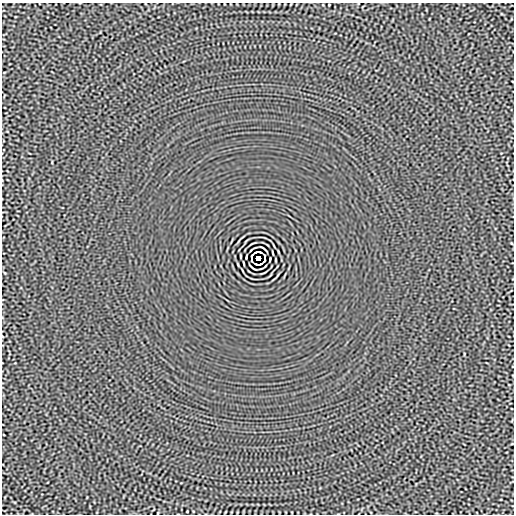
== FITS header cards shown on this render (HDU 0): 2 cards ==
NAXIS1  =                  512
NAXIS2  =                  512

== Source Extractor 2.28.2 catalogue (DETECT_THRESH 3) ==
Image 512 x 512 px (HDU 0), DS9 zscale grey, 1 PNG px = 1 image px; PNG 516 x 516 px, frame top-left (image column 1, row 512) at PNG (2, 3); no overlay
Background -2.54e-05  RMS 0.0015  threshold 0.0045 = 3 sigma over >= 5 px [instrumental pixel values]
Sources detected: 11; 2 with non-positive FLUX_AUTO (blend fragments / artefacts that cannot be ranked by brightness) are not listed; the other 9 listed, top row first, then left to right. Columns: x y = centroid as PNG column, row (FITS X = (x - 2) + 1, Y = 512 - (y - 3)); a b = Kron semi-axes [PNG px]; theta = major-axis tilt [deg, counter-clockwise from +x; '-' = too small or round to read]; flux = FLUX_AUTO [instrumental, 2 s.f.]
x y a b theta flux
264 248 6 2 -35 0.11
240 256 3 2 - 0.056
251 256 4 2 - 0.092
265 256 4 2 - 0.068
258 258 4 4 - 3.8
251 260 4 2 - 0.068
265 260 3 2 - 0.079
276 260 3 2 - 0.056
252 267 7 2 -38 0.11
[2 non-positive-flux detections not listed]